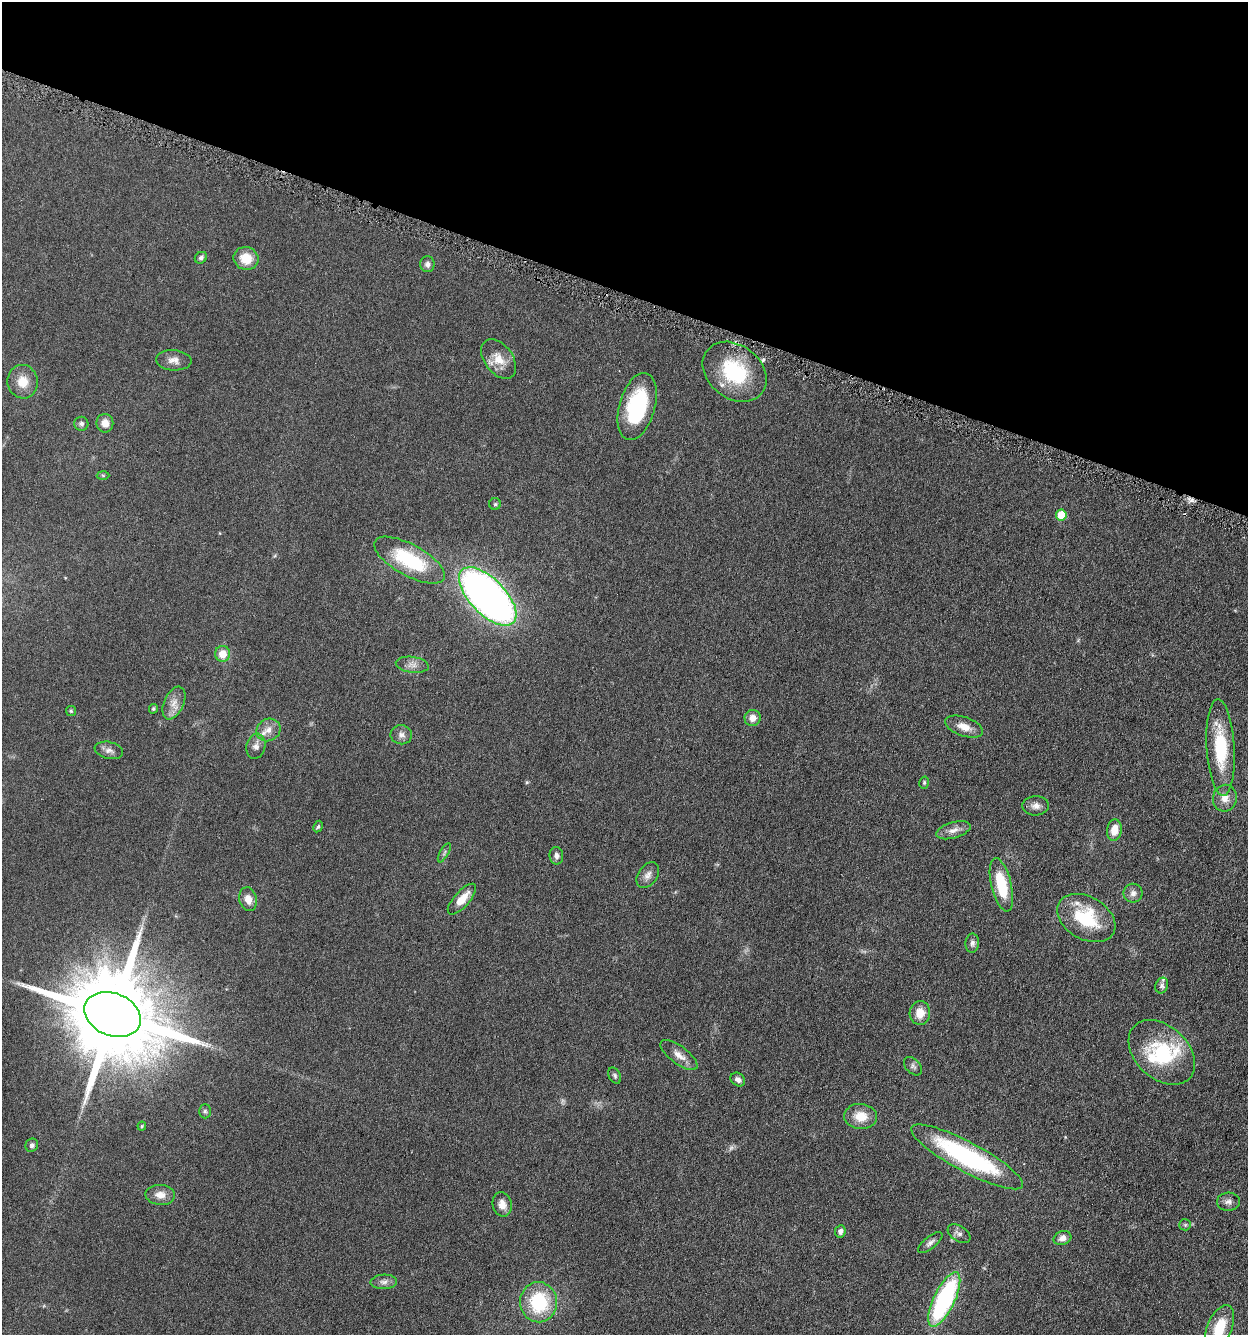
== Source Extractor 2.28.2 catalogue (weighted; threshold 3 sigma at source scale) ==
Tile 2 of 4 x 4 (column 2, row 1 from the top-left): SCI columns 1508-2753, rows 4007-5339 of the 5376 x 5350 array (HDU 1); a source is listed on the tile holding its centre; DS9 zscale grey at full resolution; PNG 1250 x 1337 px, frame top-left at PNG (2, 2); each listed source drawn as its Kron ellipse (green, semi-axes under 4 px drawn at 4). Shown black and unused: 22% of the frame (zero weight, under 3 of 6 exposures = <1% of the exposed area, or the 3 px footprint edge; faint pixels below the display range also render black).
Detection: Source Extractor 2.28.2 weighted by HDU 2 'WHT'; one run over the whole footprint, this tile lists its part. Background 0.0957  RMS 0.0067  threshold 0.0276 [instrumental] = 3 sigma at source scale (4.09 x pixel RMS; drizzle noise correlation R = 1.36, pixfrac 0.8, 0.05/0.05 arcsec/px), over >= 5 px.
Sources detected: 73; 2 too faint to see at this stretch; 1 inside a brighter object's white glare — neither listed nor drawn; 3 inside a brighter listed object's ellipse — not listed separately; the other 67 listed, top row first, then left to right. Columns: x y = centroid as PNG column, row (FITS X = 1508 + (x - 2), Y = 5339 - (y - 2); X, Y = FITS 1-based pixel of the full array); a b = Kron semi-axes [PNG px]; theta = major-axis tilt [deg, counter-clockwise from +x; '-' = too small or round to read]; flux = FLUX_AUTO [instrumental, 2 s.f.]
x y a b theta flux
201 258 6 5 - 1.4
246 258 12 11 - 11
427 264 8 7 - 2.3
499 359 22 14 -53 9.7
174 360 18 10 -5 4.6
734 372 35 26 -38 42
23 382 17 15 -81 9.5
637 407 34 18 74 47
105 423 9 8 - 5
81 424 7 7 - 1.9
103 475 6 4 -1 0.82
495 504 6 6 - 0.94
1061 515 5 5 - 17
409 560 39 15 -29 42
488 596 37 17 -46 330
222 654 8 7 - 8
412 665 16 8 -7 3.8
174 703 17 10 66 5.5
153 709 5 4 - 0.87
71 711 5 5 - 0.8
753 718 8 8 - 4.8
964 727 20 9 -19 6.6
268 730 12 11 - 5.1
401 735 11 9 -8 3
256 746 12 9 79 3.5
1221 747 48 14 -87 34
109 750 14 8 -13 3.2
924 783 6 4 75 0.86
1225 798 13 12 - 5.3
1036 806 13 9 3 3.5
318 827 6 4 62 0.81
953 830 18 8 16 4.3
1114 830 11 7 80 7.8
444 853 11 3 61 1
556 856 9 6 -82 2.6
648 875 14 9 55 3.7
1001 885 27 10 -77 23
1133 893 9 9 - 2.8
248 899 12 9 -76 5.3
462 899 19 7 49 8.7
1086 918 31 21 -30 32
972 943 9 7 87 1.9
1162 986 8 6 70 1.8
920 1013 12 10 88 7.5
113 1015 29 21 -22 12000
1162 1052 38 26 -44 37
679 1055 22 8 -37 5.8
913 1066 11 7 -45 1.9
615 1076 8 5 -62 1.3
738 1080 8 6 -38 2.4
205 1111 7 6 - 1.3
861 1116 16 12 -4 10
142 1126 4 4 - 0.71
32 1145 7 6 - 1.6
967 1157 63 15 -28 89
160 1195 15 10 -3 5.6
1228 1202 11 9 2 2.7
502 1204 12 9 -75 4.3
1185 1225 6 5 - 1.1
840 1231 6 5 - 2.1
959 1234 12 7 -33 2.5
1062 1238 9 7 15 3.8
930 1243 15 6 39 2.4
384 1282 13 7 3 2.8
944 1299 30 10 64 95
539 1302 20 18 -87 37
1219 1328 24 12 67 18
Isophote crosses this tile's border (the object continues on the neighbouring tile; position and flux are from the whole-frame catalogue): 1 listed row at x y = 1219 1328